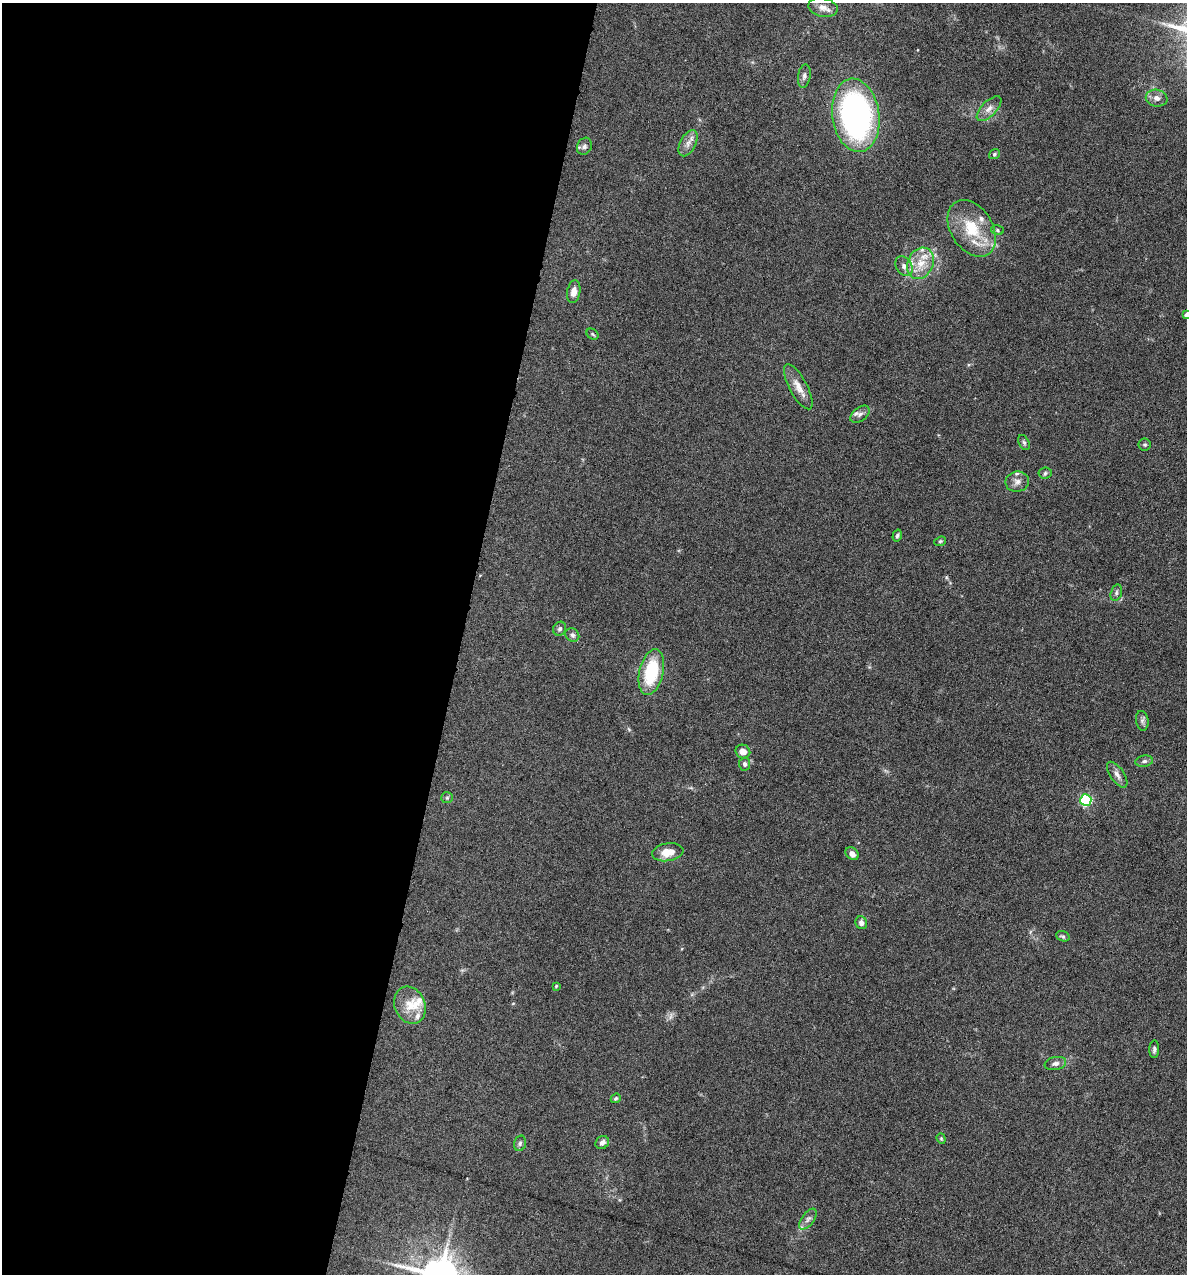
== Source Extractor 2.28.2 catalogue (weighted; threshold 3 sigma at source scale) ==
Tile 5 of 4 x 4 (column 1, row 2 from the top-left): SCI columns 122-1306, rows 2543-3814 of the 5105 x 5085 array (HDU 1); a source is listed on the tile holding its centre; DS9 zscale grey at full resolution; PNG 1189 x 1276 px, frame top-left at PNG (2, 3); each listed source drawn as its Kron ellipse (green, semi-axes under 4 px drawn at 4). Shown black and unused: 39% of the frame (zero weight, under 4 of 8 exposures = <1% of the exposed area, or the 3 px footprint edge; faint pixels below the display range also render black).
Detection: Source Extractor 2.28.2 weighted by HDU 2 'WHT'; one run over the whole footprint, this tile lists its part. Background 0.207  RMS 0.0064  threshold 0.0261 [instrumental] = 3 sigma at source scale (4.09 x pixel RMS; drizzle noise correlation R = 1.36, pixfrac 0.8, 0.05/0.05 arcsec/px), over >= 5 px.
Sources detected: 55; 1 too faint to see at this stretch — neither listed nor drawn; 7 inside a brighter listed object's ellipse — not listed separately; the other 47 listed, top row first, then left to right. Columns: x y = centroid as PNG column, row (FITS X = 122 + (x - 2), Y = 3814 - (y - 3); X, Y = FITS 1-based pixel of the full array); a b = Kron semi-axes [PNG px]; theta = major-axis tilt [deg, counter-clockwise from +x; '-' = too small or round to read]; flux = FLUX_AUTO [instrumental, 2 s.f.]
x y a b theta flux
823 7 15 9 -12 4.3
804 76 12 6 81 1.9
1157 98 11 8 -9 3.7
989 109 16 7 45 4.1
856 115 37 23 -82 180
688 143 14 7 62 4
584 146 9 7 61 2.1
994 154 5 5 - 1.1
972 228 31 21 -58 23
997 230 6 5 - 0.99
920 263 16 12 65 11
904 266 10 7 -59 3.1
574 292 11 6 79 4
1186 315 4 4 - 2.2
593 334 6 5 - 0.93
798 387 25 9 -62 6.6
860 414 11 6 38 2.5
1024 442 8 5 -62 1.3
1145 445 6 6 - 1
1045 473 6 5 - 1.3
1017 482 12 10 11 3.7
897 536 6 4 73 1.1
940 541 6 4 21 0.88
1116 593 8 5 73 1.6
560 629 7 6 - 1.6
572 635 7 6 - 1.6
651 672 23 12 77 32
1142 721 10 6 -81 1.9
743 752 7 6 - 3.9
1144 761 9 5 9 1.8
745 764 6 5 - 1.7
1117 775 15 7 -55 3.1
447 798 6 5 - 0.99
1086 800 6 5 - 79
668 852 15 9 9 9.5
852 854 7 5 -42 3.5
861 923 6 5 - 2.7
1063 936 7 5 -20 1.1
556 986 3 3 - 0.63
410 1005 19 15 -66 11
1154 1049 9 5 86 1.5
1055 1063 11 6 10 2.5
616 1098 5 4 - 0.99
941 1139 5 4 - 0.73
602 1142 7 6 - 2.7
520 1143 8 5 74 1.4
808 1219 12 6 53 2.3
Isophote crosses this tile's border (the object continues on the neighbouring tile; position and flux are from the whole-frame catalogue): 1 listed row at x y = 1186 315